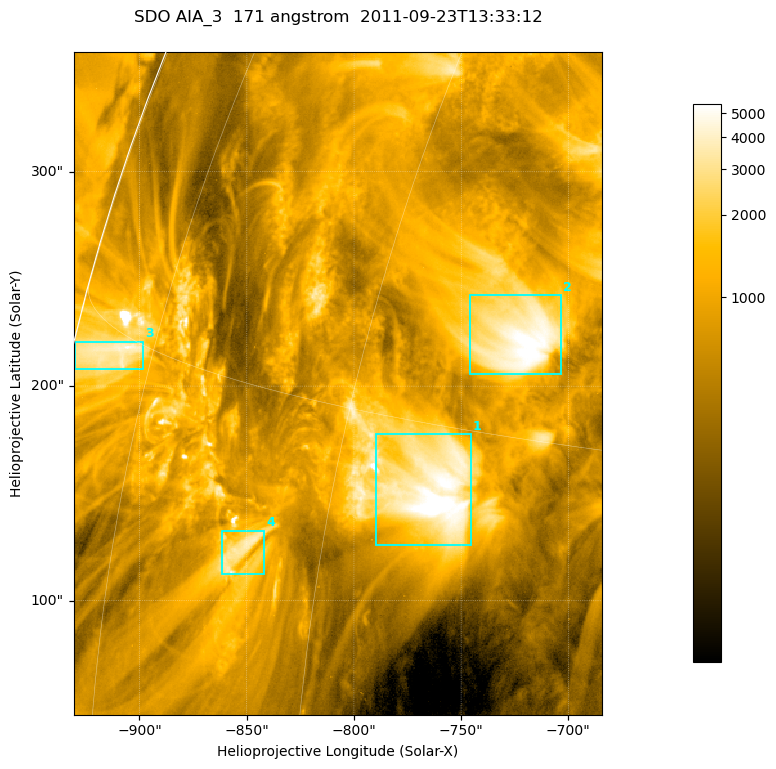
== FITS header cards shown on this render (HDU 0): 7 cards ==
TELESCOP= 'SDO     '           /
INSTRUME= 'AIA_3   '           /
WAVELNTH=                  171 /
WAVEUNIT= 'angstrom'           /
DATE-OBS= '2011-09-23T13:33:12.34' /
CTYPE1  = 'HPLN-TAN'           /
CTYPE2  = 'HPLT-TAN'           /

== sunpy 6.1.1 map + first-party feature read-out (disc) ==
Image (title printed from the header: SDO AIA_3  171 angstrom  2011-09-23T13:33:12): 411 x 515 px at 0.599 arcsec/px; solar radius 956 arcsec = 1595 px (partial field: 2.6% of the solar disc is inside the frame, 97% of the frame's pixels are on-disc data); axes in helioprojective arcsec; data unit not stated in the header (colour bar unlabelled)
Pointing: header CRPIX1/2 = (2051.64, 2049.57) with CRVAL1/2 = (0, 0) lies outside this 411 x 515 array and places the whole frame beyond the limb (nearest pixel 1.41 R_sun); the SolarSoft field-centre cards XCEN/YCEN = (-807.5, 201.3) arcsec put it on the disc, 1310 arcsec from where CRPIX/CRVAL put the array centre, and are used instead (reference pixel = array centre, CRVAL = XCEN/YCEN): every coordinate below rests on XCEN/YCEN
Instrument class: DISC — disc imager (sunpy class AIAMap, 171 A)
Bright regions (active regions / flare kernels): reference = the on-disc median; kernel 3 px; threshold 5 sigma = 2212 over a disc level ~745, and >= 1.15x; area >= 211 px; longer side >= 5 px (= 3 arcsec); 4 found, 4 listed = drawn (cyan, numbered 1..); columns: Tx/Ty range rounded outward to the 2 arcsec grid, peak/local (2 s.f.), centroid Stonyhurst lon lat
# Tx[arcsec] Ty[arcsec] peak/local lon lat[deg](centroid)
1 -790..-744 126..178 10 -55 +13
2 -746..-702 206..244 8.5 -52 +18
3 -930..-898 208..222 6.9 -80 +14
4 -862..-842 112..134 5.1 -65 +10
Off-limb structures (1.02-1.3 R_sun): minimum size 105 px: none found